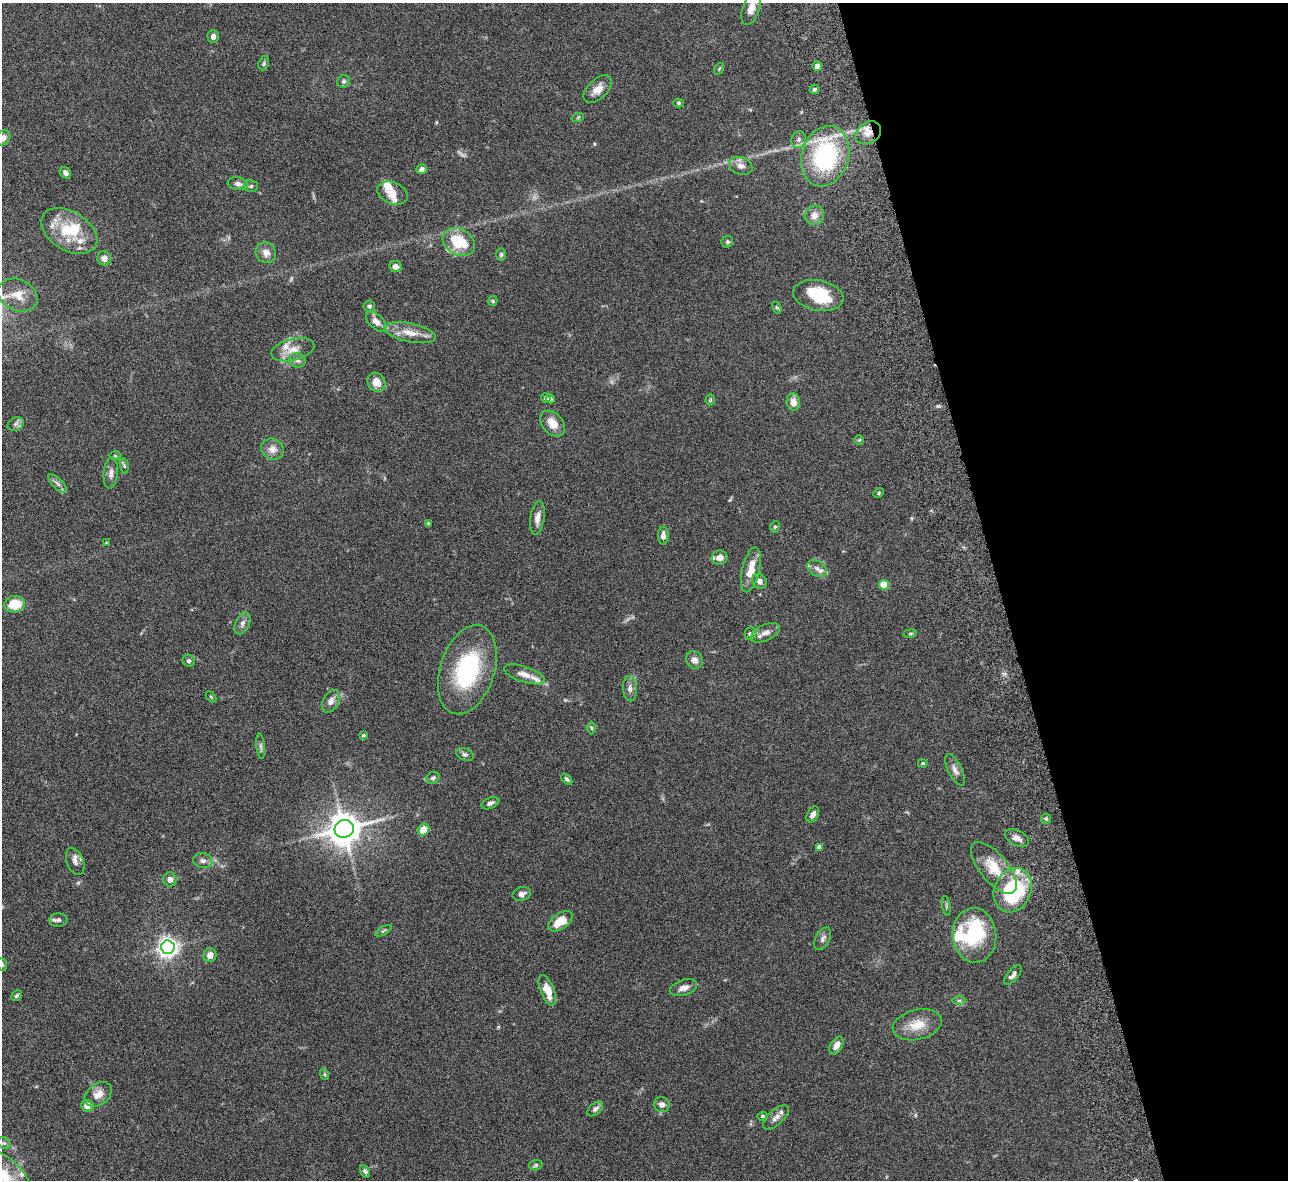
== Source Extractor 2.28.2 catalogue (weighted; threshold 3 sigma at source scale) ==
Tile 12 of 4 x 4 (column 4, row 3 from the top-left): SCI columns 3915-5200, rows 1464-2641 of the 5257 x 5162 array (HDU 1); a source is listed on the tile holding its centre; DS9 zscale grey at full resolution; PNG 1290 x 1182 px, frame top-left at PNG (2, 3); each listed source drawn as its Kron ellipse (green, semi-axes under 4 px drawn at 4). Shown black and unused: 22% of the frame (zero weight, under 6 of 12 exposures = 3% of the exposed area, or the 3 px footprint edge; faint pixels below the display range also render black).
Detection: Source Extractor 2.28.2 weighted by HDU 2 'WHT'; one run over the whole footprint, this tile lists its part. Background 0.125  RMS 0.0034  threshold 0.0139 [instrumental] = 3 sigma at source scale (4.09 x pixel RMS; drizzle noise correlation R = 1.36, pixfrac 0.8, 0.05/0.05 arcsec/px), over >= 5 px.
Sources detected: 139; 2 too faint to see at this stretch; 3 inside a brighter object's white glare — neither listed nor drawn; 13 inside a brighter listed object's ellipse — not listed separately; the other 121 listed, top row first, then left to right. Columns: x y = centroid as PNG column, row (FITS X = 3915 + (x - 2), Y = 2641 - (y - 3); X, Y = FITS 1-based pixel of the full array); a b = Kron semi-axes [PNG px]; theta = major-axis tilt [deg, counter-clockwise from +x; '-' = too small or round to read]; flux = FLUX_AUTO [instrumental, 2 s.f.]
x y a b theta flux
751 9 17 8 73 3.9
213 36 6 5 - 1.2
264 63 7 5 70 0.57
817 66 5 5 - 1.3
719 69 6 4 58 0.39
344 81 6 6 - 0.71
598 89 17 9 43 3.1
814 89 5 4 - 0.6
679 103 5 4 - 0.46
578 117 6 4 20 0.37
868 133 13 10 33 3.4
3 138 8 6 50 1.8
799 140 8 7 - 1.2
825 156 31 23 72 38
741 166 12 8 -16 1.9
422 169 5 5 - 1.2
65 173 6 5 - 1.1
238 184 10 6 -9 1.3
251 186 7 6 - 0.65
392 193 16 11 -23 3.4
814 215 10 9 - 2.6
69 231 30 19 -31 12
459 242 17 13 -31 12
727 242 6 5 - 0.62
266 253 11 10 - 2.1
501 255 6 5 - 0.53
104 258 7 6 - 2
395 267 6 5 - 1.3
18 295 21 15 -25 5.2
818 296 25 15 -11 13
493 301 5 4 - 0.39
369 306 6 5 - 0.67
777 308 6 4 -57 0.39
376 322 12 7 -43 2.5
410 333 26 9 -11 4.3
293 350 22 11 14 4.1
298 360 8 7 - 0.98
376 382 10 8 -53 3.5
546 398 5 4 - 0.69
550 399 4 4 - 0.92
710 400 5 5 - 0.37
793 402 8 6 -81 2.6
553 423 15 10 -47 3.8
16 424 8 6 22 1
859 440 5 5 - 0.43
272 449 11 10 - 2.5
115 456 6 4 -2 0.4
124 466 8 4 -82 0.47
111 473 15 7 85 1.7
58 484 12 5 -45 1
879 493 5 4 - 0.44
537 518 17 7 81 2.2
428 523 3 3 - 0.3
775 527 6 4 66 0.47
663 536 9 5 -90 1.6
106 543 4 2 - 0.21
720 558 8 7 - 1.9
817 568 11 7 -37 1.7
751 570 23 8 77 5.6
759 581 8 6 -50 1.6
884 585 5 5 - 9.2
15 604 10 8 5 6.9
242 623 11 7 65 1.4
765 633 16 8 25 2.1
910 633 7 3 9 0.37
750 634 6 5 - 0.67
695 660 9 8 - 1.7
189 661 6 5 - 0.62
467 670 46 27 72 30
524 674 21 7 -18 2.8
630 689 13 7 -86 1.6
211 697 6 3 -46 0.32
331 701 12 7 61 1.9
591 728 6 4 -89 0.47
363 735 4 3 - 0.44
261 746 12 4 -84 0.79
465 754 9 6 -22 0.84
923 763 4 3 - 0.38
955 770 17 7 -63 1.7
433 778 7 5 37 0.75
567 779 6 3 -46 0.52
490 803 9 5 23 1
813 814 9 5 60 1.4
1046 819 5 5 - 0.46
344 829 10 9 - 630
423 830 6 5 - 4.1
1017 838 13 7 -28 1.9
819 847 4 4 - 1.5
75 861 14 8 -69 1.9
203 861 9 7 -10 1.2
994 868 31 14 -50 8.5
170 879 7 6 - 1.4
1013 890 23 18 65 26
522 894 9 6 17 1.2
946 906 10 3 -80 0.47
58 920 9 6 4 1
560 921 14 7 35 5.3
383 931 9 3 30 0.48
974 935 27 22 -85 17
823 939 12 7 62 1.1
168 947 7 7 - 180
210 955 7 6 - 1.8
2 964 6 5 - 0.43
1013 975 12 5 49 1.2
684 988 14 7 18 1.9
547 990 16 6 -69 5
17 996 6 4 45 0.54
959 1000 6 4 0 0.54
917 1025 25 15 14 6
836 1046 10 6 59 2.2
324 1074 6 3 -72 0.38
98 1094 15 10 36 3
662 1105 8 7 - 1.5
87 1106 6 6 - 2.1
595 1109 9 5 40 0.97
762 1116 5 4 - 0.36
776 1117 16 7 42 1.7
4 1143 6 5 - 0.51
536 1165 7 5 18 0.6
365 1171 6 4 -61 0.74
5 1177 34 17 -45 10
Overlapping masked pixels (flux is a lower limit): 1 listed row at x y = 868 133
Isophote crosses this tile's border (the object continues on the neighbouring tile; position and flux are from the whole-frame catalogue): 4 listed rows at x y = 751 9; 3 138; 2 964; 5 1177